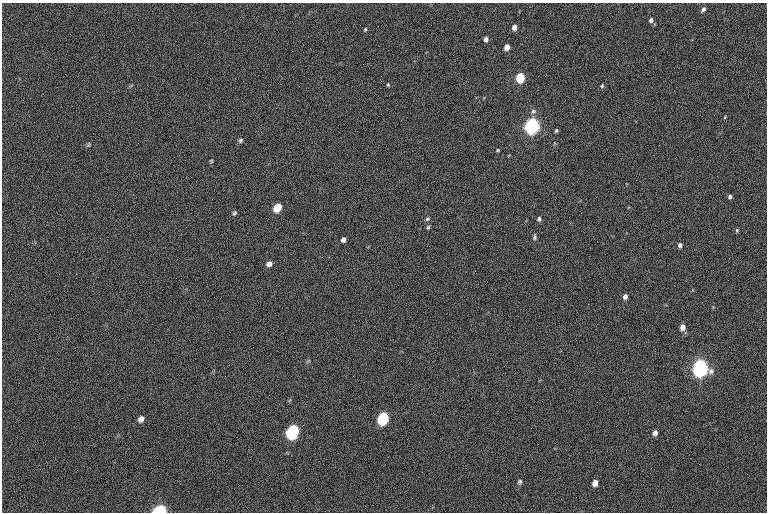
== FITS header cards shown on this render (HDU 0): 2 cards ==
NAXIS1  =                 765  / length of data axis 1
NAXIS2  =                 510  / length of data axis 2

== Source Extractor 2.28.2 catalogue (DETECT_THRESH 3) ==
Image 765 x 510 px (HDU 0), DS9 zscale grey, 1 PNG px = 1 image px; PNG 769 x 514 px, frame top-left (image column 1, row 510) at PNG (2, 3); no overlay
Background -30.2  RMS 14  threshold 42.8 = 3 sigma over >= 5 px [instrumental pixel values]
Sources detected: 38; all 38 listed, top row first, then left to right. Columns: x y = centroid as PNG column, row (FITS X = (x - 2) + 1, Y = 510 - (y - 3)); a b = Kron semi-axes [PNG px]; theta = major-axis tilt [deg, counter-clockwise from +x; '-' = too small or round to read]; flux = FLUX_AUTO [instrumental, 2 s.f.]
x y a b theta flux
703 9 7 4 55 2300
651 20 5 4 - 2900
514 27 5 4 - 5300
365 29 5 3 - 980
486 39 5 4 - 3600
507 47 5 4 - 8400
520 78 6 5 - 53000
388 85 4 4 - 1000
602 86 5 4 - 1300
533 111 7 7 - 2700
725 117 4 3 - 800
532 126 7 6 - 410000
556 131 4 3 - 1300
241 140 7 5 47 1900
89 145 7 3 71 1200
498 150 3 3 - 960
211 161 4 3 - 950
730 196 4 4 - 2100
277 208 6 5 - 25000
234 213 7 5 62 1700
427 219 6 5 - 1600
539 219 5 5 - 2000
428 227 5 4 - 1300
737 230 5 4 - 1100
534 237 7 5 89 1800
343 240 5 4 - 3500
680 245 5 5 - 2600
269 264 7 6 - 4000
625 297 5 4 - 3700
682 327 6 5 - 5400
700 368 8 7 - 460000
383 418 8 6 64 97000
141 419 7 5 54 3800
293 432 8 6 60 170000
655 433 6 5 - 3400
520 482 6 5 - 1700
595 483 6 5 - 5900
160 510 7 5 6 130000
At the frame edge (FLAGS 8, measured only in part): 1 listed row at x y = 160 510